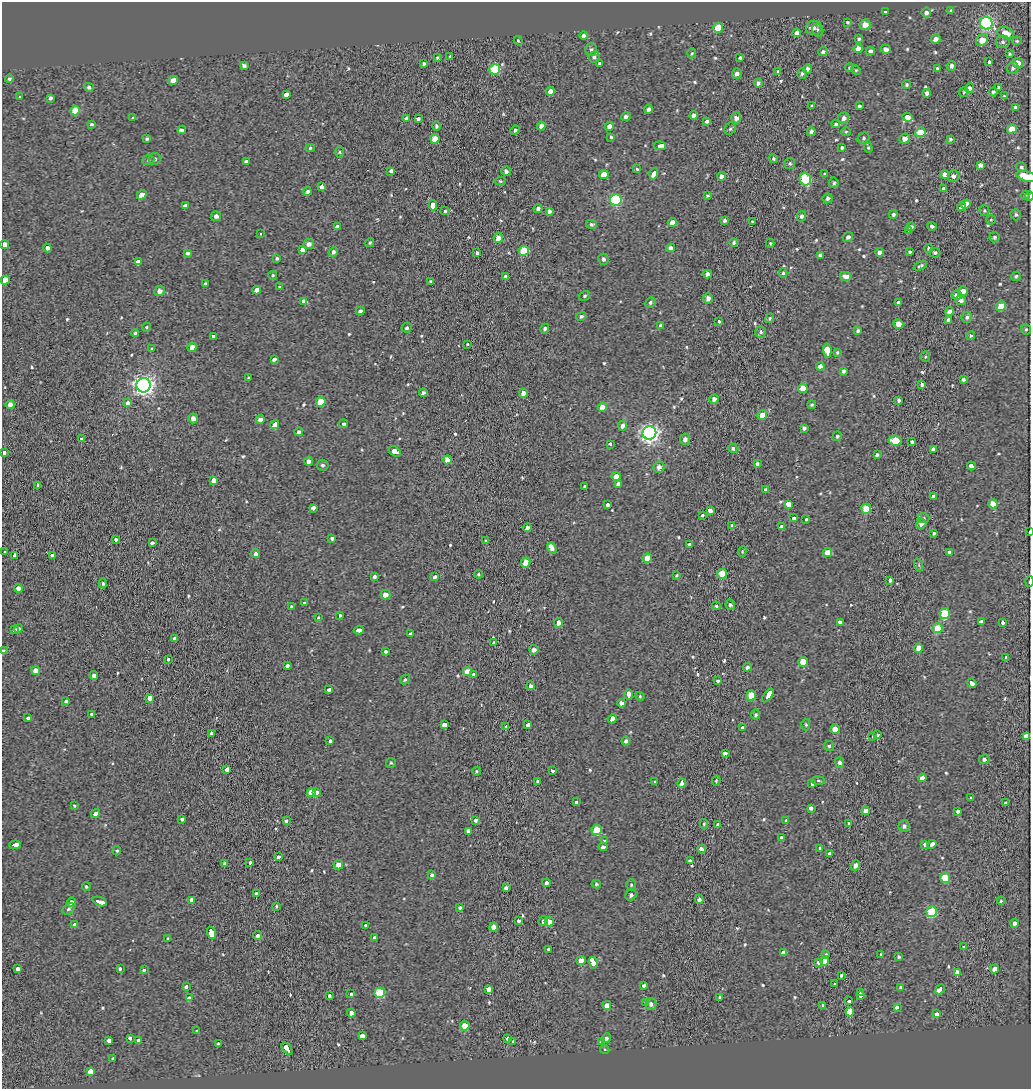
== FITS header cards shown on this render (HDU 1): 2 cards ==
NAXIS1  =                 1029
NAXIS2  =                 1087

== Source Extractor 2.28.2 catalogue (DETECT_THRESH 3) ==
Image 1029 x 1087 px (HDU 1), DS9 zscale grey, 1 PNG px = 1 image px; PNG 1033 x 1091 px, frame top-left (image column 1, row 1087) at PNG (2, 2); each listed source drawn as its Kron ellipse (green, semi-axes under 4 px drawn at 4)
Background -0.304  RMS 0.16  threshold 0.477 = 3 sigma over >= 5 px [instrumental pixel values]
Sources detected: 595; of the 595, the 500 brightest by FLUX_AUTO listed and drawn (95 fainter detections omitted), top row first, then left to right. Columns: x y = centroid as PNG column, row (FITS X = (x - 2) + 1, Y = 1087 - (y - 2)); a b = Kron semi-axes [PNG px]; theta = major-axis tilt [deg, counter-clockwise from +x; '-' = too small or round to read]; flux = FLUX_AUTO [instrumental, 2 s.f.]
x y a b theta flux
885 11 3 3 - 46
951 11 4 4 - 19
926 13 5 5 - 42
847 22 4 4 - 13
986 23 6 6 - 1700
865 25 5 5 - 95
718 28 5 5 - 330
814 28 8 7 - 53
818 30 6 5 - 23
797 33 4 4 - 47
1005 33 8 5 -18 140
584 36 4 4 - 36
859 39 4 4 - 17
936 39 5 4 - 56
982 40 6 5 - 140
518 41 5 4 - 12
1017 41 5 4 - 14
1003 42 7 6 - 27
858 48 4 4 - 73
591 49 6 6 - 22
886 49 4 4 - 53
870 51 4 4 - 30
823 52 5 4 - 28
692 53 5 3 - 12
1010 54 3 2 - 12
450 56 4 3 - 13
437 57 4 3 - 14
594 57 6 5 - 26
740 58 3 3 - 19
989 62 3 3 - 740
599 63 3 3 - 16
1018 63 5 5 - 69
424 64 4 3 - 22
244 65 4 3 - 39
952 66 5 4 - 38
849 68 4 4 - 17
1013 68 6 6 - 28
495 69 5 5 - 530
807 69 4 4 - 45
937 69 4 3 - 22
856 70 5 4 - 13
778 71 4 3 - 18
802 73 5 4 - 24
737 74 5 4 - 44
9 79 4 4 - 19
173 80 5 4 - 76
758 83 4 4 - 35
907 85 4 4 - 18
89 87 5 4 - 22
970 88 5 4 - 50
999 88 4 3 - 29
550 91 4 4 - 65
964 92 5 4 - 13
993 92 4 4 - 21
927 93 4 4 - 31
286 94 4 3 - 680
1004 96 4 4 - 12
20 97 3 3 - 170
50 98 4 3 - 24
812 106 4 3 - 19
859 106 4 4 - 20
1016 107 4 3 - 31
649 109 5 4 - 32
75 111 5 4 - 150
694 115 4 4 - 55
626 116 5 4 - 34
907 117 5 4 - 540
133 118 3 3 - 15
736 118 5 4 - 54
844 118 5 5 - 47
406 119 3 3 - 25
418 119 4 3 - 24
707 121 4 3 - 22
91 124 3 3 - 18
836 124 4 4 - 21
437 126 4 4 - 20
541 126 4 4 - 50
610 126 4 4 - 84
730 129 6 5 - 22
1012 129 5 4 - 160
182 130 4 3 - 210
515 130 5 4 - 19
811 132 4 4 - 37
846 132 5 4 - 13
920 132 5 5 - 230
611 137 3 3 - 16
864 138 6 5 - 20
147 139 4 3 - 24
435 139 5 4 - 160
905 139 5 5 - 72
950 139 4 3 - 17
660 146 6 3 -6 880
842 147 3 3 - 74
310 148 5 4 - 18
868 148 5 4 - 13
339 152 6 4 -90 15
155 159 5 5 - 31
773 159 4 4 - 21
148 160 6 5 - 19
247 162 3 3 - 600
790 164 5 5 - 23
980 165 4 4 - 42
1021 167 5 4 - 17
637 169 4 4 - 14
391 171 4 3 - 130
506 171 5 4 - 32
654 174 6 3 71 440
824 174 4 3 - 69
604 175 5 4 - 140
945 175 4 4 - 86
721 176 4 4 - 41
953 176 6 6 - 36
1027 176 10 5 -15 210
805 179 6 5 - 630
500 181 5 4 - 16
834 183 5 5 - 18
322 187 4 3 - 260
944 189 4 3 - 160
308 191 4 4 - 27
142 195 5 4 - 110
708 195 4 4 - 15
1025 195 4 3 - 14
1029 196 4 4 - 19
828 198 5 4 - 24
616 200 6 5 - 1000
966 204 5 3 - 300
185 205 4 3 - 110
433 205 5 3 - 410
961 207 5 3 - 370
538 209 4 4 - 36
445 211 3 3 - 99
549 211 4 4 - 33
984 211 5 5 - 14
893 214 4 4 - 20
1016 215 6 5 - 20
216 216 5 4 - 37
801 216 5 4 - 30
725 220 3 3 - 29
991 220 5 5 - 13
752 221 3 3 - 140
672 222 4 4 - 74
591 224 5 4 - 22
932 226 4 4 - 27
337 227 4 3 - 30
911 227 5 3 - 35
909 231 3 3 - 26
261 234 3 3 - 24
848 237 5 4 - 34
994 237 5 5 - 19
498 238 5 4 - 90
370 242 5 4 - 16
734 242 4 4 - 20
770 243 4 3 - 13
5 244 4 4 - 71
309 244 5 5 - 48
47 248 4 3 - 890
671 248 4 4 - 45
928 248 4 3 - 14
302 250 4 3 - 330
524 251 5 4 - 300
333 252 5 4 - 32
477 252 3 3 - 160
879 252 4 4 - 41
910 252 3 3 - 14
187 253 4 3 - 130
935 253 5 5 - 20
820 255 4 3 - 27
277 258 3 3 - 19
603 259 6 5 - 29
138 262 4 3 - 940
920 266 7 3 25 21
783 273 4 4 - 18
708 274 4 4 - 46
273 275 4 4 - 13
505 276 3 3 - 150
846 276 6 4 -13 58
1016 276 5 4 - 19
5 280 5 3 - 4600
431 282 3 3 - 120
205 284 3 3 - 17
280 287 3 3 - 37
257 290 4 4 - 550
159 291 5 5 - 62
963 291 5 4 - 68
957 295 5 4 - 62
584 296 5 4 - 17
708 298 5 5 - 45
961 300 5 4 - 33
304 301 4 3 - 140
650 302 5 4 - 22
899 302 3 3 - 100
1001 306 5 4 - 200
360 311 4 3 - 23
949 311 4 4 - 52
581 316 5 4 - 24
967 317 5 5 - 25
770 318 5 4 - 15
948 320 4 3 - 180
719 321 3 3 - 58
898 324 5 4 - 92
661 325 4 4 - 17
146 327 5 4 - 13
407 328 5 4 - 22
545 329 5 4 - 26
1026 329 6 4 -70 17
858 331 4 3 - 21
761 332 6 5 - 28
135 333 4 4 - 16
213 336 4 3 - 110
971 336 4 4 - 16
468 344 3 3 - 66
192 347 5 4 - 75
152 349 4 3 - 17
827 350 7 4 -83 1100
837 352 4 3 - 15
925 357 5 5 - 15
274 359 4 3 - 160
820 366 4 4 - 260
843 371 3 3 - 180
248 378 3 3 - 88
963 379 4 3 - 24
922 384 4 3 - 27
144 385 7 7 - 4800
803 388 5 4 - 160
423 393 4 3 - 30
523 393 4 4 - 60
714 399 5 4 - 56
899 400 4 3 - 25
321 402 5 5 - 250
127 403 4 3 - 130
10 405 4 4 - 57
812 405 4 4 - 16
602 407 5 4 - 120
762 415 5 4 - 120
193 418 5 5 - 55
260 419 4 4 - 51
275 424 4 3 - 710
343 424 4 3 - 350
623 426 5 4 - 46
804 428 4 4 - 26
299 432 4 4 - 24
649 433 7 6 - 4300
837 436 5 4 - 19
81 439 3 3 - 83
685 439 5 5 - 42
895 440 6 5 - 250
912 442 4 3 - 27
610 444 3 3 - 78
733 448 4 4 - 17
933 449 4 3 - 200
395 451 7 4 -32 1000
4 453 4 3 - 93
877 455 4 3 - 20
447 460 4 4 - 110
308 461 4 4 - 39
757 464 4 3 - 21
322 465 6 5 - 24
971 466 4 3 - 170
659 467 6 5 - 49
616 476 4 4 - 96
214 481 4 3 - 1500
38 485 3 3 - 110
618 485 4 3 - 280
584 487 3 3 - 110
765 490 4 4 - 34
933 496 4 3 - 430
607 504 4 3 - 150
788 504 4 3 - 500
993 504 4 4 - 130
313 508 4 3 - 170
866 509 5 5 - 220
711 511 4 3 - 460
703 515 3 3 - 72
794 518 3 3 - 120
924 518 6 4 2 16
806 519 4 3 - 86
921 524 5 4 - 50
732 525 4 3 - 13
781 527 3 3 - 250
527 528 4 4 - 29
1030 532 4 2 - 47
934 533 3 3 - 15
332 538 4 3 - 110
116 540 3 3 - 140
486 541 4 3 - 12
152 543 4 3 - 19
689 545 3 3 - 65
552 548 6 3 -60 220
742 551 5 4 - 13
5 552 3 3 - 24
827 552 5 4 - 99
949 552 3 3 - 130
255 554 4 3 - 200
14 555 3 3 - 360
52 555 4 3 - 180
647 558 5 4 - 130
526 563 5 4 - 180
919 565 6 4 -72 14
479 574 4 4 - 14
722 574 5 4 - 260
677 575 3 3 - 13
374 576 4 4 - 25
435 577 4 3 - 84
890 580 4 3 - 24
1030 582 5 2 - 51
103 583 5 4 - 17
18 588 4 4 - 69
385 595 5 4 - 84
304 603 4 3 - 13
730 605 5 4 - 25
716 606 4 4 - 15
291 607 3 3 - 95
945 614 5 5 - 330
339 615 3 3 - 75
318 617 3 2 - 12
840 622 4 4 - 38
981 622 4 3 - 230
1003 622 3 3 - 130
559 623 5 4 - 54
938 628 5 5 - 250
18 629 4 3 - 190
15 630 3 3 - 140
359 630 5 3 - 280
410 634 3 3 - 220
174 639 4 3 - 110
494 643 4 3 - 150
918 648 5 4 - 88
534 650 5 4 - 54
3 651 3 3 - 17
386 651 3 3 - 100
1006 658 4 3 - 200
169 659 3 3 - 51
803 662 5 4 - 220
287 666 3 3 - 160
747 667 4 4 - 30
36 670 4 4 - 91
467 671 4 4 - 110
474 674 4 3 - 140
94 676 4 4 - 51
405 680 5 4 - 16
718 681 3 3 - 64
972 683 5 3 - 390
530 686 4 3 - 34
329 689 4 3 - 150
629 695 5 3 - 400
751 695 5 4 - 230
768 695 8 3 54 1200
640 696 4 4 - 13
149 698 4 3 - 1000
66 701 3 3 - 310
621 703 4 4 - 32
92 714 4 3 - 130
755 715 5 4 - 25
28 718 3 3 - 61
612 719 5 3 - 350
445 725 4 3 - 960
528 725 4 3 - 330
806 725 6 4 -88 14
506 726 3 3 - 52
743 728 3 3 - 280
835 729 4 4 - 110
211 733 4 3 - 70
877 734 3 3 - 130
873 736 3 3 - 55
1027 736 4 4 - 1200
330 741 4 3 - 160
626 741 4 4 - 32
829 746 5 5 - 17
725 753 4 3 - 110
984 759 5 5 - 32
840 762 5 4 - 32
391 763 5 5 - 14
226 769 3 3 - 320
552 770 3 3 - 97
476 771 4 3 - 14
922 778 4 4 - 57
537 781 3 3 - 160
716 781 5 4 - 14
818 781 6 3 -9 13
655 782 3 3 - 14
682 783 5 3 - 400
812 783 3 3 - 170
311 792 5 4 - 220
317 792 4 3 - 140
971 797 3 3 - 140
576 802 3 3 - 51
1006 803 4 3 - 20
74 806 3 3 - 13
811 808 3 3 - 250
866 811 4 4 - 60
958 811 3 3 - 80
95 814 5 4 - 59
182 819 3 3 - 110
286 820 3 3 - 160
476 820 3 3 - 110
786 820 3 3 - 45
849 823 3 3 - 14
704 824 5 4 - 15
717 825 3 3 - 73
904 826 6 5 - 33
597 830 5 5 - 270
468 831 4 3 - 200
781 838 3 3 - 100
604 841 4 3 - 61
932 844 4 3 - 230
15 845 6 3 5 340
925 845 4 3 - 110
603 847 4 3 - 200
702 849 4 3 - 180
820 849 3 3 - 120
117 851 5 4 - 13
830 853 3 3 - 120
278 857 3 3 - 100
690 860 4 3 - 120
225 863 4 3 - 16
250 863 3 3 - 95
338 865 4 4 - 80
855 865 5 4 - 57
432 875 3 3 - 170
945 878 5 5 - 260
546 883 4 3 - 42
596 884 4 3 - 15
631 885 5 4 - 17
86 886 4 4 - 15
506 888 3 3 - 240
256 893 3 3 - 210
631 895 6 5 - 27
699 899 4 4 - 41
192 900 3 3 - 180
1001 901 4 3 - 16
72 902 4 4 - 67
100 902 7 3 -21 520
276 906 3 2 - 13
460 907 4 3 - 21
69 909 7 5 43 22
932 912 5 5 - 530
518 921 3 3 - 140
543 921 5 4 - 36
549 922 5 4 - 65
1014 923 4 3 - 42
74 925 4 3 - 230
366 925 3 3 - 120
494 927 4 4 - 100
211 933 6 3 -72 2000
258 935 4 4 - 31
374 937 4 3 - 200
168 939 4 3 - 12
964 947 4 3 - 32
548 949 3 3 - 130
784 953 4 3 - 830
826 954 3 3 - 68
880 955 3 3 - 85
899 957 4 3 - 18
581 960 5 4 - 110
825 961 5 4 - 110
819 962 3 3 - 140
593 963 6 3 -75 1200
17 969 4 3 - 270
120 969 3 3 - 130
144 969 4 3 - 83
995 969 4 3 - 670
957 972 4 4 - 56
841 975 3 3 - 74
835 984 3 3 - 90
644 985 3 3 - 210
186 986 3 3 - 87
900 987 3 3 - 12
488 989 4 3 - 360
940 989 5 3 - 1200
860 992 3 3 - 180
380 993 5 5 - 470
351 994 3 3 - 140
329 995 3 3 - 110
860 995 3 3 - 91
720 997 3 3 - 130
189 998 4 3 - 190
849 1001 3 3 - 230
646 1002 3 3 - 410
651 1004 5 5 - 33
607 1005 4 4 - 82
823 1005 3 3 - 21
897 1007 4 3 - 130
850 1012 4 3 - 12000
351 1013 4 4 - 61
937 1014 4 3 - 120
465 1026 5 4 - 170
197 1031 3 3 - 72
362 1036 3 3 - 350
130 1038 4 3 - 170
606 1038 5 3 - 32
507 1039 3 3 - 66
109 1040 3 3 - 230
138 1040 3 3 - 90
513 1041 3 3 - 42
602 1042 3 3 - 80
218 1044 3 3 - 17
287 1048 7 3 -52 520
605 1049 4 3 - 12
113 1059 3 3 - 110
90 1071 4 4 - 620
At the frame edge (FLAGS 8, measured only in part): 9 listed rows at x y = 1027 176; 1029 196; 5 244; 5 280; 4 453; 1030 532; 1030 582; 3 651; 1027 736
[95 fainter detections neither listed nor drawn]